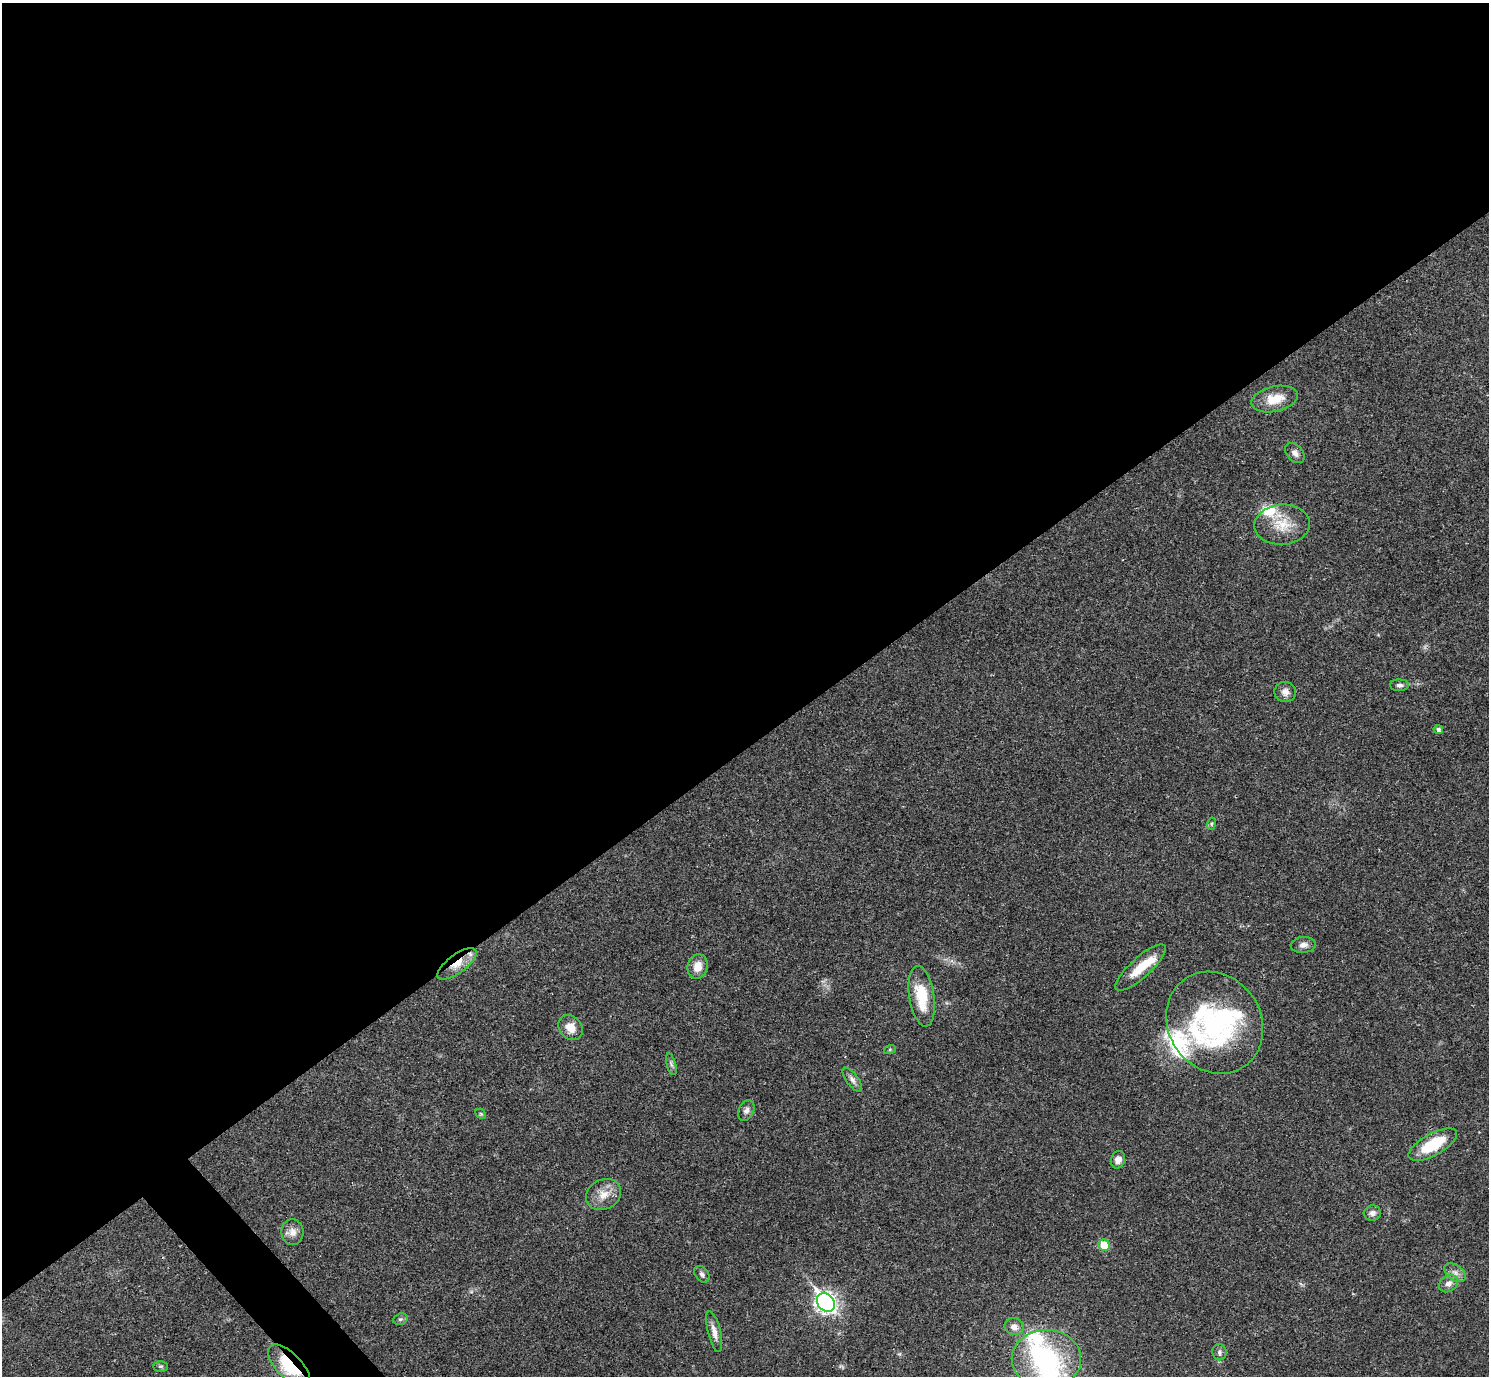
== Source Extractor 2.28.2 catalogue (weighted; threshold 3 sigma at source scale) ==
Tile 2 of 4 x 4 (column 2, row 1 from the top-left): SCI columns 1489-2975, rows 4280-5653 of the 5953 x 5950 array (HDU 1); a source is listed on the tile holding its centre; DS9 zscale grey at full resolution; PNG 1491 x 1378 px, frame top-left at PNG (2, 3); each listed source drawn as its Kron ellipse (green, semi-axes under 4 px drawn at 4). Shown black and unused: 55% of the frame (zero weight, under 3 of 4 exposures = <1% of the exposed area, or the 3 px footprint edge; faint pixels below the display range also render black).
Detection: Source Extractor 2.28.2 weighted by HDU 2 'WHT'; one run over the whole footprint, this tile lists its part. Background 0.0361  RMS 0.0026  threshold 0.0118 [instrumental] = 3 sigma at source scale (4.5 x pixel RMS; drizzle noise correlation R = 1.50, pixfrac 1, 0.05/0.05 arcsec/px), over >= 5 px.
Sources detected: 45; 1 too faint to see at this stretch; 1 inside a brighter object's white glare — neither listed nor drawn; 7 inside a brighter listed object's ellipse — not listed separately; the other 36 listed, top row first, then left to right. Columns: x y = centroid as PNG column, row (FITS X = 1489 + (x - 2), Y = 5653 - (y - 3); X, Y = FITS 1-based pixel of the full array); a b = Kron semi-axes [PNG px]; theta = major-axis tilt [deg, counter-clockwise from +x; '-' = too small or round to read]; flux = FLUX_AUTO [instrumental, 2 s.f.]
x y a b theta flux
1275 399 24 12 12 5.4
1295 453 11 8 -48 1.2
1282 525 28 20 3 6.9
1399 685 9 6 0 0.94
1285 692 11 10 - 1.6
1438 729 4 4 - 0.66
1211 824 6 4 71 0.39
1303 945 12 8 4 1.5
457 964 23 9 36 4.1
697 966 12 10 75 3.2
1141 967 32 10 42 6
922 996 30 12 -81 9.6
1215 1023 53 46 -56 47
570 1027 13 11 -47 3.1
890 1049 6 4 19 0.37
671 1064 11 4 -74 0.72
852 1080 14 6 -53 1.2
746 1110 11 7 65 1
481 1114 6 4 -44 0.35
1433 1145 27 11 29 10
1118 1160 9 7 69 1.7
604 1194 18 15 27 3.8
1372 1213 9 7 3 1.2
292 1232 13 11 -84 2.1
1104 1245 6 5 - 6.9
1455 1273 12 7 -37 1.5
702 1274 9 6 -52 0.81
1448 1284 10 8 36 1.5
826 1302 10 8 -50 130
400 1319 7 5 20 0.59
1014 1327 9 8 - 1.7
714 1332 21 6 -77 2
1219 1352 8 7 - 0.84
1046 1359 35 29 -1 31
161 1366 7 5 0 0.47
289 1366 27 12 -46 12
Overlapping masked pixels (flux is a lower limit): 3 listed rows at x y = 457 964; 1215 1023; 289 1366